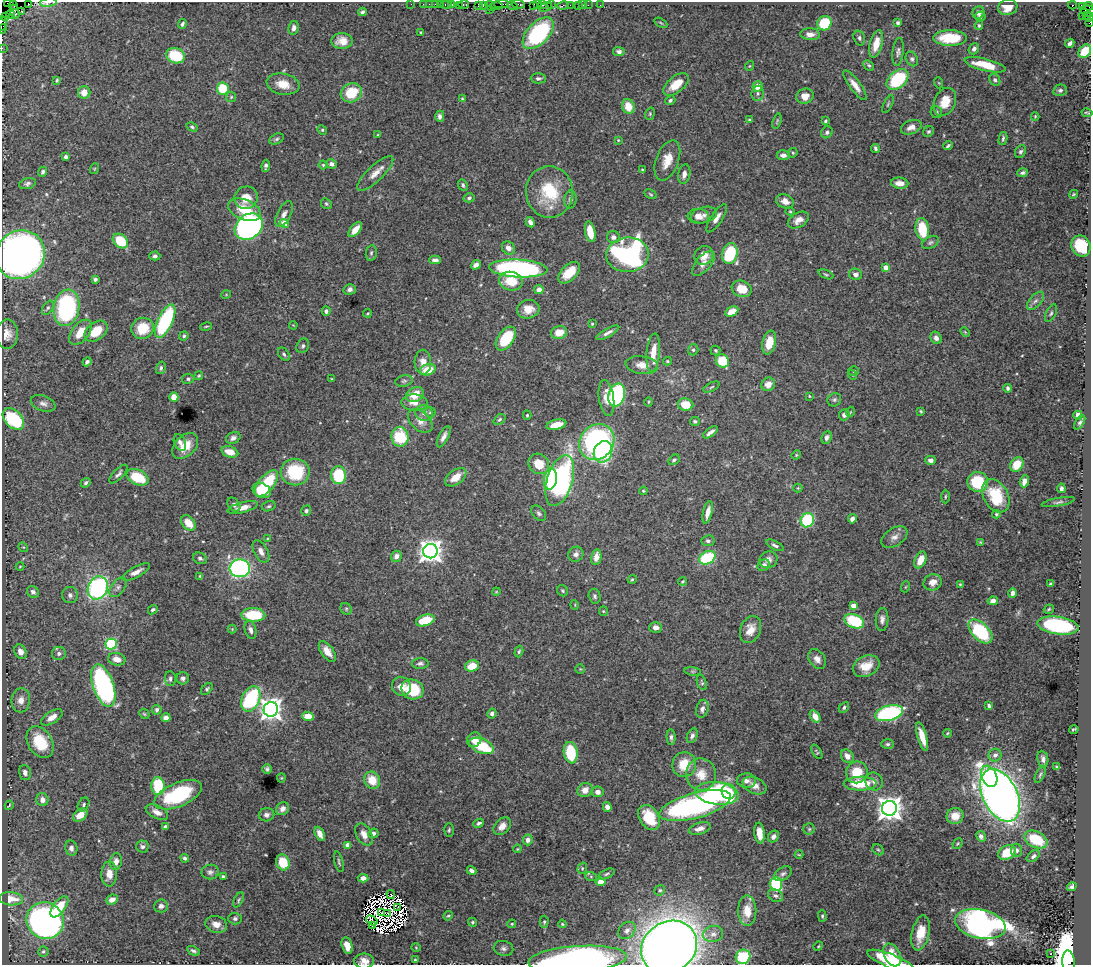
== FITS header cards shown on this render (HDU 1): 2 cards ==
NAXIS1  =                 1089
NAXIS2  =                  963

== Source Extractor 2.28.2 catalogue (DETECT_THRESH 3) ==
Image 1089 x 963 px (HDU 1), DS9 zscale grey, 1 PNG px = 1 image px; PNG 1093 x 967 px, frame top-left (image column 1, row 963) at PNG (2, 2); each listed source drawn as its Kron ellipse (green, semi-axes under 4 px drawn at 4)
Background 1.08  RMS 0.035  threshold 0.104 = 3 sigma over >= 5 px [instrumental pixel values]
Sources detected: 530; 18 with non-positive FLUX_AUTO (blend fragments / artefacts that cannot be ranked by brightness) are neither listed nor drawn; of the other 512, the 500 brightest by FLUX_AUTO listed and drawn (12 fainter detections omitted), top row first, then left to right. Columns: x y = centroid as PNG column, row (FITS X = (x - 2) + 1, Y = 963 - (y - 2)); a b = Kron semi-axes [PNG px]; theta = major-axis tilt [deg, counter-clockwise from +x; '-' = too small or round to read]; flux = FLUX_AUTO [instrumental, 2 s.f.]
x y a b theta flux
48 2 8 2 7 36
7 3 2 2 - 18
28 3 2 2 - 120
411 4 2 2 - 24
423 4 2 2 - 38
429 4 2 2 - 30
436 4 3 2 - 90
440 4 2 2 - 40
446 4 6 3 0 140
464 4 5 3 - 77
501 4 7 3 1 270
518 4 7 3 -9 180
537 4 3 2 - 78
543 4 4 3 - 140
551 4 2 2 - 87
13 5 5 2 - 120
452 5 3 3 - 87
478 5 4 2 - 150
483 5 4 2 - 140
563 5 6 3 14 140
570 5 2 2 - 15
579 5 3 3 - 110
583 5 2 2 - 14
588 5 2 2 - 35
600 5 2 2 - 17
1072 5 4 3 - 280
459 6 2 2 - 66
490 6 5 4 - 250
496 6 6 4 2 840
512 6 5 3 - 390
534 6 4 3 - 220
1083 6 3 3 - 110
1089 6 4 2 - 110
546 7 6 2 30 400
1008 7 10 7 11 27
489 10 2 2 - 89
22 11 3 2 - 2.3
1088 11 7 5 -16 640
15 12 7 3 -72 320
362 12 4 3 - 5.6
978 12 6 6 - 11
10 15 4 3 - 140
1086 15 3 2 - 200
980 16 5 4 - 5.7
1082 16 2 2 - 88
6 17 3 2 - 88
1089 17 4 2 - 250
1089 22 4 2 - 190
661 23 7 3 -30 2.6
824 23 7 6 - 93
898 23 4 3 - 4.2
2 24 7 2 -85 280
182 24 5 3 - 5
979 25 4 3 - 3.5
294 28 7 5 81 11
2 29 5 2 - 48
421 32 3 3 - 2.2
538 33 19 10 46 280
810 34 10 6 -4 16
859 38 7 5 -74 6
950 38 16 7 -1 89
342 41 10 8 1 24
1070 43 5 3 - 6.9
876 44 14 6 75 35
2 48 2 2 - 52
974 49 6 5 - 7.9
619 51 6 4 -7 6.3
1085 51 7 5 52 86
898 52 14 5 83 8.5
176 56 9 7 -18 90
912 59 8 5 -61 5.5
869 65 6 4 -43 3.7
985 65 21 6 -14 60
749 66 5 3 - 2
538 78 7 5 0 6.3
898 79 13 8 42 180
57 80 4 2 - 3
995 80 6 5 - 4.9
939 83 5 3 - 2.1
283 84 16 10 -11 37
676 84 15 8 39 38
855 85 18 5 -53 21
757 86 5 5 - 23
223 89 6 6 - 84
1060 90 7 5 15 6.4
84 92 6 6 - 24
351 93 11 9 27 76
758 93 7 6 - 7.3
805 96 9 7 22 22
231 97 5 5 - 3.2
462 99 4 4 - 3.4
670 100 5 4 - 4.8
945 102 14 10 67 43
888 104 9 4 64 4.3
628 106 7 6 - 38
936 112 6 5 - 6
1087 113 5 2 - 2.8
650 114 6 4 71 3
440 116 6 4 90 7.6
1035 116 4 3 - 2.4
749 120 3 3 - 2.9
777 121 8 3 73 3
825 121 4 3 - 4.2
192 127 6 4 -29 3.8
911 127 11 6 22 14
322 130 5 4 - 3.2
827 132 6 5 - 5.5
928 132 6 5 - 4.4
378 135 3 3 - 2.5
1003 138 7 3 77 4
277 139 7 5 27 4.8
618 140 4 4 - 2.3
948 146 5 2 - 4.1
875 148 4 3 - 4.8
1020 152 7 5 56 5.3
793 153 5 4 - 2.9
783 155 6 5 - 11
66 157 4 3 - 5.5
667 160 21 11 69 36
332 164 5 4 - 6.7
323 165 4 4 - 3.1
266 166 6 4 83 5.8
94 169 5 3 - 2.2
642 170 3 3 - 2.8
43 172 5 4 - 5.1
375 173 24 8 44 24
1023 173 5 4 - 5.4
684 174 10 6 77 11
27 183 8 5 17 6.1
900 183 9 5 -5 19
463 185 6 4 -65 4.6
549 192 25 23 -87 120
650 194 7 3 -28 2.9
1073 194 4 3 - 2.3
246 198 12 11 - 36
469 198 5 4 - 6.1
570 200 9 6 80 7.6
785 201 9 7 -21 15
326 204 6 5 - 4
244 210 17 10 -22 64
790 211 4 4 - 2.4
284 214 14 7 63 13
704 215 13 8 14 13
698 216 10 7 -5 18
717 218 16 5 57 15
798 220 11 7 29 17
530 222 5 4 - 10
284 223 5 4 - 47
249 227 15 12 37 810
922 229 11 6 -80 86
355 230 9 5 50 25
590 232 10 5 -79 52
613 237 6 6 - 9.6
120 241 8 6 -40 85
930 242 9 5 31 5.7
1081 246 11 9 -60 110
508 248 7 6 - 16
371 253 8 5 80 4.4
730 254 10 7 77 160
20 255 25 23 42 1600
627 255 21 17 5 790
704 255 10 9 - 23
155 256 5 4 - 6.1
435 260 6 4 1 9.1
703 263 15 7 49 18
476 265 5 4 - 11
886 267 4 4 - 24
518 268 29 9 -3 610
569 273 13 7 44 47
826 274 8 3 -23 3.3
855 274 6 5 - 9.3
95 279 4 3 - 7.7
511 281 12 9 -13 51
350 289 6 5 - 8.3
539 289 4 4 - 14
742 289 10 8 -22 39
226 295 5 3 - 2
1036 301 11 6 47 8.6
48 308 8 4 57 4
67 308 18 13 81 290
528 309 11 9 13 26
326 311 4 4 - 6.2
732 312 7 4 27 31
367 313 4 3 - 2.6
1051 313 9 5 63 5.5
165 321 18 7 65 270
592 324 4 4 - 2.6
293 325 4 3 - 1.8
206 326 6 2 11 2.4
143 328 11 10 - 68
96 331 13 8 39 52
80 332 15 8 53 39
559 332 8 6 17 35
965 332 5 3 - 2.7
608 333 13 4 28 9.6
7 334 15 11 88 21
184 336 5 4 - 4
936 338 6 5 - 10
506 339 13 8 55 110
769 343 12 6 78 42
303 346 8 6 62 5.6
693 350 5 5 - 4.7
716 350 5 5 - 3.6
653 352 19 6 84 35
284 354 7 5 -53 5.4
667 361 4 4 - 2.5
722 361 7 6 - 76
87 362 5 3 - 5.5
423 362 12 8 -89 19
642 365 16 9 -7 23
161 368 6 4 74 5.1
428 370 8 5 18 47
854 371 5 4 - 3.9
853 375 5 3 - 1.9
199 376 4 4 - 3
188 379 6 5 - 5.1
332 379 4 3 - 2.6
404 381 9 5 10 5.6
768 384 7 6 - 21
712 387 9 4 27 4
1008 388 4 3 - 4.5
415 395 9 7 30 44
617 395 12 8 75 310
809 396 3 2 - 1.8
174 397 4 4 - 52
606 398 18 7 -82 26
834 400 7 6 - 4.9
414 402 13 8 -3 21
648 402 4 3 - 2.2
43 403 13 7 -20 12
685 404 8 6 -6 46
921 411 4 3 - 3
430 412 5 5 - 3.8
850 412 5 3 - 1.9
424 413 8 8 - 11
527 415 4 4 - 3.3
844 415 5 5 - 10
1078 415 4 4 - 26
13 419 13 8 -45 160
499 419 6 4 39 4.2
420 421 14 9 -42 19
695 421 5 4 - 4.2
1080 422 8 3 57 5.3
556 425 10 5 13 32
710 432 9 3 36 9.1
400 437 10 8 -84 100
444 437 12 4 63 12
233 438 7 5 25 8.2
827 438 6 5 - 7.8
180 442 9 5 -66 9.7
597 442 19 16 52 510
185 446 15 10 45 42
230 452 8 5 -18 31
603 452 11 9 67 200
796 455 5 4 - 2.4
674 460 6 4 37 4.7
930 460 5 4 - 8.8
539 464 11 9 -45 46
1017 464 8 6 58 40
295 472 14 13 - 130
118 474 12 5 46 7.6
338 475 9 7 -85 110
137 477 12 7 -26 91
456 477 12 7 36 32
550 479 10 6 82 110
560 481 26 13 73 570
1024 481 6 4 71 17
978 482 10 10 - 99
86 483 5 4 - 5.2
266 483 16 7 50 120
798 488 4 4 - 2.4
1061 488 5 4 - 6.8
262 491 10 7 -25 67
643 491 4 3 - 2.1
996 496 18 12 -60 96
945 497 7 3 89 2.9
1058 502 17 4 10 6.7
234 505 7 5 -50 8.3
269 506 7 5 16 4.5
243 508 15 5 15 20
306 511 5 4 - 5.4
708 512 11 4 77 20
539 513 9 6 -49 6.6
996 514 4 4 - 3.1
852 519 4 4 - 13
807 520 7 6 - 150
188 523 9 6 -49 37
894 537 14 8 33 15
268 539 4 3 - 2.4
708 541 6 5 - 6.8
980 542 4 3 - 2
775 545 9 4 -27 5.9
23 547 5 4 - 2.6
261 551 12 7 -61 14
430 551 7 7 - 2100
576 554 8 7 - 8.7
396 556 6 5 - 12
596 557 8 5 79 19
200 558 7 5 -25 6.1
707 558 8 6 28 170
768 560 9 8 - 12
920 560 9 5 63 32
764 565 6 5 - 12
20 566 4 3 - 2
240 568 10 9 - 550
136 572 15 5 28 17
200 576 4 4 - 3
632 579 4 4 - 2.9
682 581 4 3 - 2.8
933 582 9 8 - 20
960 584 3 3 - 2.2
1050 584 4 3 - 2.9
118 587 11 6 53 9.3
905 587 5 3 - 2.2
98 588 12 9 64 450
563 591 6 5 - 3.6
33 592 6 5 - 9
496 592 4 3 - 2.2
1012 593 5 3 - 10
70 595 8 8 - 8.6
595 596 7 6 - 5.2
993 601 5 4 - 11
575 605 5 3 - 1.9
853 606 4 4 - 27
346 609 6 5 - 4.2
1049 609 5 3 - 2.7
153 610 5 4 - 4.9
603 611 5 4 - 2.7
253 615 12 7 -2 100
882 619 11 6 87 10
425 620 9 5 17 77
854 621 10 6 -21 130
1058 626 20 8 -8 300
656 627 6 5 - 13
232 629 4 4 - 2.2
251 630 9 5 -73 9.2
750 630 14 10 67 26
980 631 15 8 -45 180
111 644 5 5 - 220
327 651 12 6 -54 21
519 651 6 4 72 4.1
20 652 7 6 - 16
59 653 7 6 - 7.2
117 659 9 6 -12 23
817 659 11 8 -54 15
420 663 8 5 2 6.3
472 666 7 5 15 43
866 666 14 10 26 36
580 669 4 4 - 2.5
693 671 8 4 -8 3.8
183 678 6 6 - 7.5
170 679 7 5 -87 6.8
702 683 8 4 -69 3.9
103 686 22 10 -71 570
401 686 10 9 - 26
207 689 7 4 49 4.3
412 689 11 9 -23 100
251 699 13 8 66 250
21 700 12 9 84 19
989 706 4 3 - 4.3
844 707 6 4 43 5.3
271 709 7 7 - 1700
702 709 9 6 74 11
157 710 5 5 - 5.8
889 713 14 7 15 360
144 714 6 4 -44 2.9
492 714 5 4 - 8.4
308 716 6 4 -4 35
815 716 7 4 -57 21
52 717 12 6 32 19
166 718 4 4 - 14
1074 729 5 3 - 3.3
947 733 4 3 - 2.5
692 736 8 5 66 7.2
922 736 15 4 -74 33
671 737 8 4 -87 6.3
474 740 8 6 49 22
40 742 17 12 -59 93
888 744 6 4 1 4.9
481 746 13 7 -24 97
817 752 8 3 -58 3.2
571 753 11 7 -81 110
995 755 6 6 - 8.6
847 756 7 5 -51 16
1043 759 8 5 -81 8.7
684 765 12 12 - 54
1057 767 4 3 - 5
267 769 5 4 - 5.4
857 772 11 10 - 55
25 773 8 6 -76 9.3
701 774 16 15 - 39
1040 775 9 4 64 4.4
989 776 11 7 -68 150
281 778 4 4 - 2.3
372 780 9 7 -60 45
747 781 9 7 2 10
874 781 9 8 - 11
860 784 16 7 1 85
158 786 9 6 -85 110
755 786 12 8 -25 17
585 790 8 7 - 21
729 791 8 7 - 35
598 792 6 5 - 11
717 793 22 11 -7 370
178 795 25 12 24 180
1000 795 28 17 -63 2400
42 800 6 6 - 12
9 805 5 2 - 2.5
83 805 7 5 62 4.9
695 806 37 12 15 500
607 807 5 4 - 9.5
889 808 7 7 - 2500
282 809 7 6 - 12
157 812 12 6 -26 15
80 815 8 5 37 31
266 815 8 6 11 9
955 816 8 8 - 29
649 817 14 9 -56 82
479 823 5 3 - 5.1
165 826 4 3 - 4.4
502 826 10 7 46 18
700 828 11 5 16 15
809 829 5 5 - 3.8
449 830 7 4 87 4
373 833 5 4 - 9.1
759 833 10 5 -83 25
320 834 7 4 -63 15
364 834 12 7 -60 19
773 836 6 5 - 8.7
981 836 6 4 -60 6.5
1036 839 12 8 -26 93
528 840 5 5 - 10
958 843 5 3 - 2.4
348 845 4 4 - 25
142 847 6 6 - 6.3
71 848 8 6 -78 9.5
517 849 4 3 - 1.9
878 850 6 5 - 4.2
1016 850 6 5 - 6.5
1007 852 9 6 30 61
799 855 4 3 - 2
1033 856 7 4 39 6.2
185 858 4 3 - 6
116 861 8 6 83 14
283 862 8 6 -73 55
339 862 10 3 -76 4.4
582 868 6 4 72 3.2
472 871 5 4 - 8.7
210 872 9 7 9 7.8
109 874 12 8 89 26
607 874 8 4 25 4.3
783 874 10 6 33 7.7
223 877 4 3 - 5.5
591 877 6 4 -20 3.1
363 878 5 4 - 16
601 882 5 4 - 21
776 884 7 6 - 180
1072 887 5 4 - 6.3
660 890 5 5 - 4.3
391 894 4 2 - 4.2
775 896 8 6 -30 7.6
11 899 12 6 -4 38
112 900 6 4 24 13
239 900 8 4 62 3.9
161 906 7 6 - 8.1
59 907 12 6 52 71
398 908 3 2 - 2.3
747 911 15 9 -89 33
381 913 3 2 - 2.4
387 913 3 2 - 5.1
448 916 5 4 - 3.1
822 916 6 4 -89 3.9
235 919 6 6 - 5.7
372 920 6 2 -31 3.7
45 921 19 18 - 1000
472 922 5 4 - 3.5
544 922 6 4 88 3.6
216 924 11 8 -16 20
512 924 4 3 - 2.6
562 924 4 3 - 2.7
980 924 26 14 -12 1000
372 926 3 2 - 6.8
627 930 10 7 47 12
921 933 18 8 77 44
713 934 10 8 14 11
347 946 8 5 -75 24
818 946 5 4 - 2.6
416 947 5 3 - 1.9
669 947 29 25 34 4000
504 948 10 7 -13 8.6
43 951 5 5 - 4
193 951 7 4 -26 5.3
1051 954 3 2 - 7.1
892 955 12 8 -61 40
743 957 7 7 - 98
577 959 49 13 4 650
415 960 3 3 - 2.4
364 961 10 7 0 18
891 961 25 7 -22 94
1069 962 11 6 -84 7100
At the frame edge (FLAGS 8, measured only in part): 16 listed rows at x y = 48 2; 7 3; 28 3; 1089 17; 1089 22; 2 24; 2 29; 2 48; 1085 51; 20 255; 669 947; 743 957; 577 959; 364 961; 891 961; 1069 962
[12 fainter detections neither listed nor drawn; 18 non-positive-flux detections neither listed nor drawn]